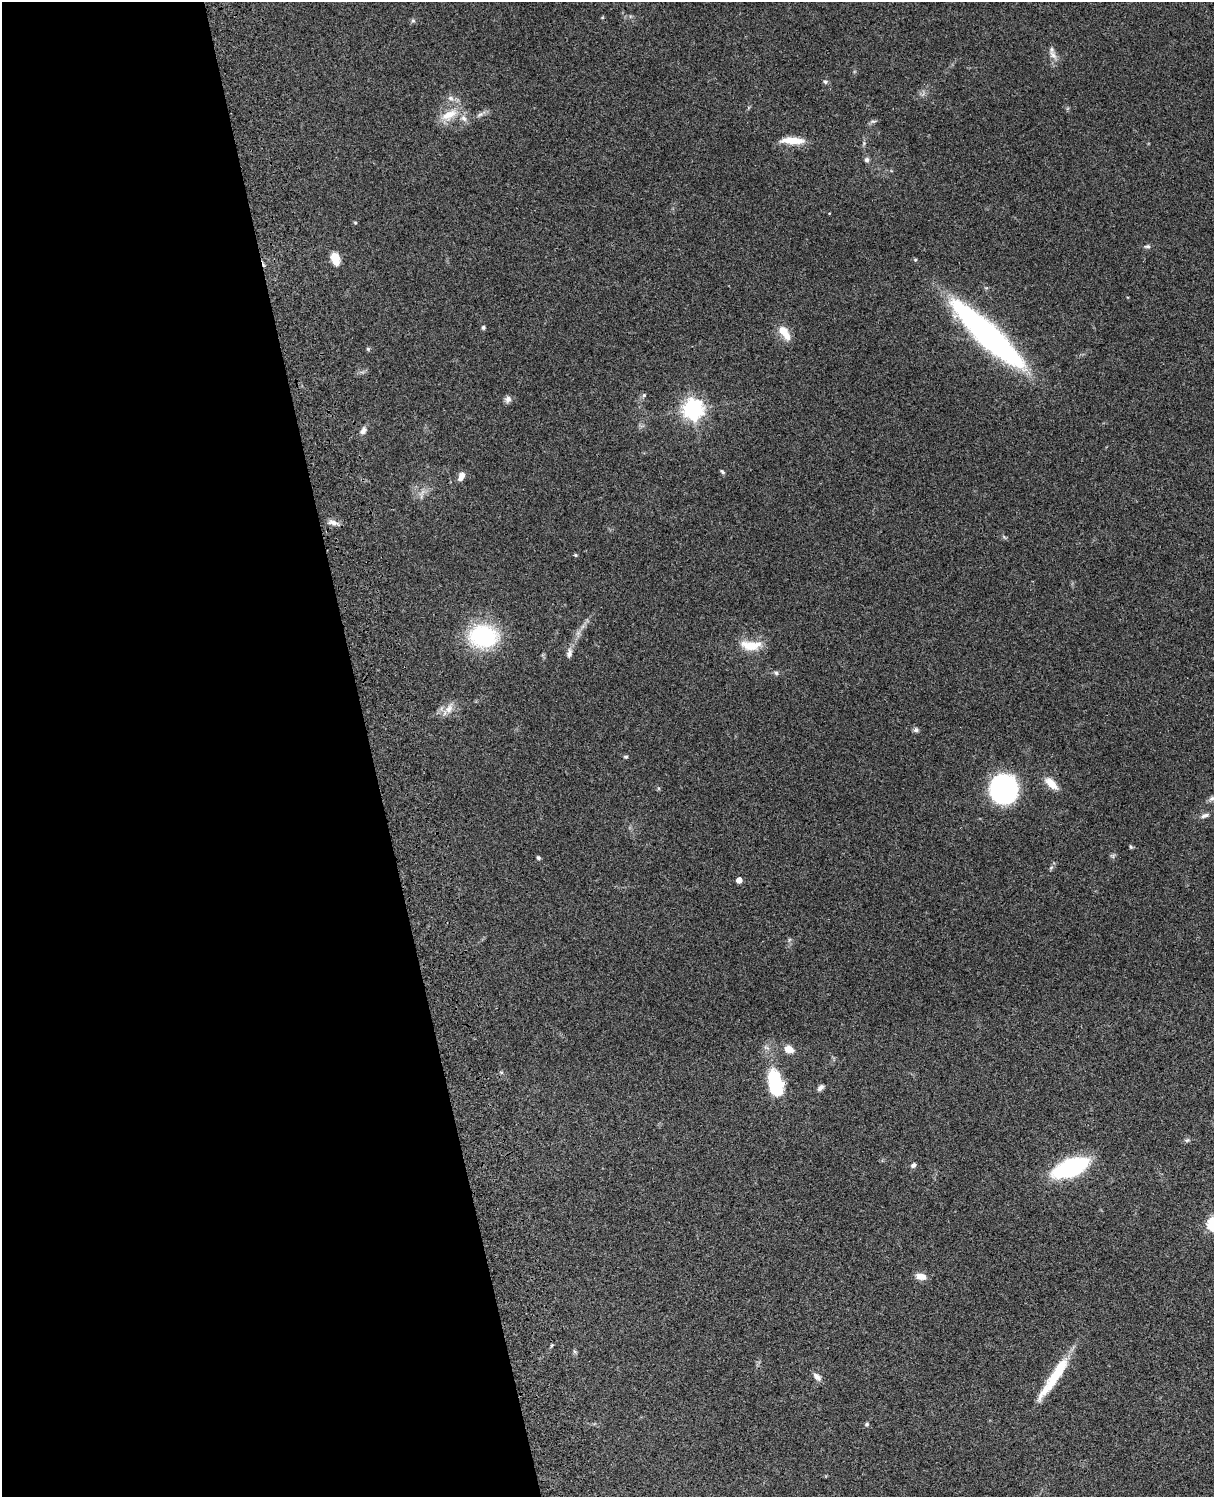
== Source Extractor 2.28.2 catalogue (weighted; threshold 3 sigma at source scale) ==
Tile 5 of 4 x 3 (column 1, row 2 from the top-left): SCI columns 122-1333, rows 1773-3267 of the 5087 x 4926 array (HDU 1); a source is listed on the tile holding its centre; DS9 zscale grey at full resolution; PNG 1216 x 1499 px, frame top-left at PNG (2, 2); no overlay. Shown black and unused: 30% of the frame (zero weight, under 3 of 4 exposures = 6% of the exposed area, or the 3 px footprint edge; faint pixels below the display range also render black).
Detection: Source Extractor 2.28.2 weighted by HDU 2 'WHT'; one run over the whole footprint, this tile lists its part. Background 0.104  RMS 0.0065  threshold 0.0292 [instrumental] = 3 sigma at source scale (4.5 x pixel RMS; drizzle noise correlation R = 1.50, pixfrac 1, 0.05/0.05 arcsec/px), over >= 5 px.
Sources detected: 51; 1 inside a brighter object's white glare — not listed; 1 inside a brighter listed object's ellipse — not listed separately; the other 49 listed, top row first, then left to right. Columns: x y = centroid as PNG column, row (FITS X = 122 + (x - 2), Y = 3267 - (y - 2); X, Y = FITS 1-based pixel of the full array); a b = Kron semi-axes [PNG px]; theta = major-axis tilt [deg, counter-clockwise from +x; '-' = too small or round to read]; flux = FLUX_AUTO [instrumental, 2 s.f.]
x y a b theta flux
413 21 6 4 -18 0.95
1053 55 13 8 -45 3.8
825 82 6 5 - 1.2
450 98 9 6 -27 2.3
449 115 25 12 26 12
873 121 9 4 12 1.2
792 140 27 8 -2 12
867 160 6 6 - 1.7
355 223 5 3 - 0.62
1147 246 9 5 3 1.4
335 259 11 7 -72 13
483 327 5 5 - 1.1
784 333 22 9 -54 9.2
987 335 90 19 -43 180
368 349 5 5 - 0.83
644 395 6 5 - 1.1
508 399 9 8 - 2.6
693 409 7 7 - 360
363 431 10 7 52 2.9
722 472 7 4 -45 1.1
461 476 10 6 61 4.4
333 523 17 6 -12 3.2
575 555 5 4 - 0.77
483 636 26 21 -8 64
750 645 28 12 -3 13
569 653 15 7 77 3.2
776 673 6 6 - 1.4
449 709 16 10 58 5.7
916 730 7 6 - 1.6
626 757 6 4 -4 0.95
1051 783 20 9 -44 7.6
1004 789 19 17 -85 150
1212 799 10 6 22 1.9
1205 815 13 6 23 2.3
1131 847 5 4 - 0.86
538 858 6 4 -54 0.99
1051 868 6 5 - 1.1
739 880 4 4 - 5.6
789 1049 11 8 -23 5.8
776 1084 35 17 -83 28
820 1088 9 6 45 2.2
1187 1140 7 4 43 1.1
913 1165 7 6 - 1.7
1071 1167 29 13 21 94
1213 1224 6 6 - 95
921 1276 12 7 -10 5.5
817 1377 12 7 -45 3.2
1054 1377 58 9 56 29
867 1424 6 5 - 0.98
Overlapping masked pixels (flux is a lower limit): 1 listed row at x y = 987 335
Isophote crosses this tile's border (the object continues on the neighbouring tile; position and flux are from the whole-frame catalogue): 2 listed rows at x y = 1212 799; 1213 1224